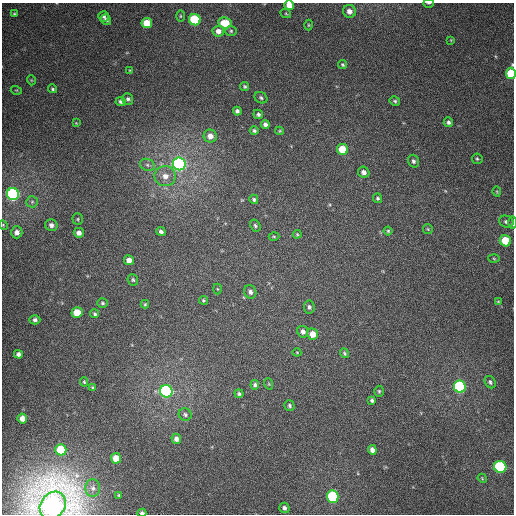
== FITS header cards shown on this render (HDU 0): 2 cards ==
NAXIS1  =                  512
NAXIS2  =                  512

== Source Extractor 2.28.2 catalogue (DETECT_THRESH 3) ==
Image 512 x 512 px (HDU 0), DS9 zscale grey, 1 PNG px = 1 image px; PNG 516 x 516 px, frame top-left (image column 1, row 512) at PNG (2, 3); each listed source drawn as its Kron ellipse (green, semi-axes under 4 px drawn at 4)
Background 358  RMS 8.4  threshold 25.2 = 3 sigma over >= 5 px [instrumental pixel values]
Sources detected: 103; all 103 listed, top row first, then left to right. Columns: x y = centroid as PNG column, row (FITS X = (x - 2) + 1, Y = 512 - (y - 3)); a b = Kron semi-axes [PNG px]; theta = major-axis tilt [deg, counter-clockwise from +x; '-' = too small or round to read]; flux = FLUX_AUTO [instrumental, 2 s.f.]
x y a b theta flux
429 3 5 2 - 480
289 5 5 4 - 5700
349 11 6 6 - 3600
14 14 3 2 - 480
286 14 5 3 - 520
104 16 5 5 - 1400
180 16 5 3 - 610
106 20 5 5 - 1400
195 20 6 5 - 49000
147 23 5 5 - 12000
225 23 7 5 -9 13000
308 25 5 3 - 610
218 31 5 5 - 3500
231 31 6 5 - 890
451 40 3 3 - 450
343 65 4 4 - 830
130 70 3 3 - 490
511 73 5 5 - 26000
31 80 5 3 - 460
245 86 5 4 - 950
53 89 4 3 - 780
16 90 5 3 - 540
261 98 7 5 -30 1000
128 99 6 5 - 1200
121 101 5 4 - 1400
395 101 5 4 - 920
237 111 4 4 - 1500
258 114 5 4 - 1200
448 122 5 4 - 1400
76 123 3 3 - 420
265 124 4 4 - 2100
254 131 4 3 - 1100
280 131 4 3 - 530
210 136 7 6 - 4300
343 149 6 5 - 18000
477 159 5 5 - 890
413 161 6 5 - 1500
179 164 6 6 - 210000
147 165 8 6 -22 1700
364 172 6 5 - 2500
165 176 11 10 - 5600
497 192 5 3 - 590
13 194 6 6 - 140000
377 198 5 4 - 880
254 199 5 4 - 1000
32 202 6 5 - 1200
78 219 6 5 - 790
506 222 7 6 - 1800
512 222 6 3 -89 1700
3 225 5 4 - 590
51 225 6 6 - 2200
255 225 6 5 - 1000
428 229 5 4 - 680
161 231 5 4 - 1500
388 231 4 4 - 760
17 232 6 5 - 3000
79 233 5 5 - 2800
297 234 4 4 - 560
274 236 5 3 - 550
505 241 6 5 - 24000
494 259 5 3 - 580
129 260 5 5 - 4100
133 280 6 5 - 930
217 289 5 3 - 520
250 292 7 6 - 2000
203 300 4 4 - 780
498 302 4 2 - 450
102 303 5 5 - 950
145 304 4 4 - 650
309 307 6 5 - 1300
77 313 5 5 - 13000
95 314 4 4 - 1000
35 320 5 4 - 1400
303 332 6 5 - 2300
313 334 6 5 - 6400
297 352 4 4 - 480
345 353 5 4 - 840
18 354 4 4 - 1900
84 382 5 4 - 700
490 382 6 5 - 1200
269 384 6 3 -72 580
255 385 5 4 - 1200
92 387 4 3 - 620
460 387 6 5 - 97000
166 391 6 6 - 140000
379 391 5 4 - 810
239 394 4 4 - 1100
372 400 4 4 - 1100
289 406 5 5 - 1100
185 414 6 6 - 1300
22 418 5 5 - 4800
176 439 5 5 - 2500
61 450 6 5 - 34000
372 450 5 4 - 2600
116 458 5 5 - 8000
500 467 6 6 - 70000
482 478 5 3 - 510
93 488 8 7 - 2300
119 495 3 3 - 620
333 497 6 6 - 67000
53 506 15 12 53 850000
284 508 5 5 - 1600
142 513 4 3 - 1700
At the frame edge (FLAGS 8, measured only in part): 7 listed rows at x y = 429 3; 289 5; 511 73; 512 222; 3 225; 53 506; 142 513